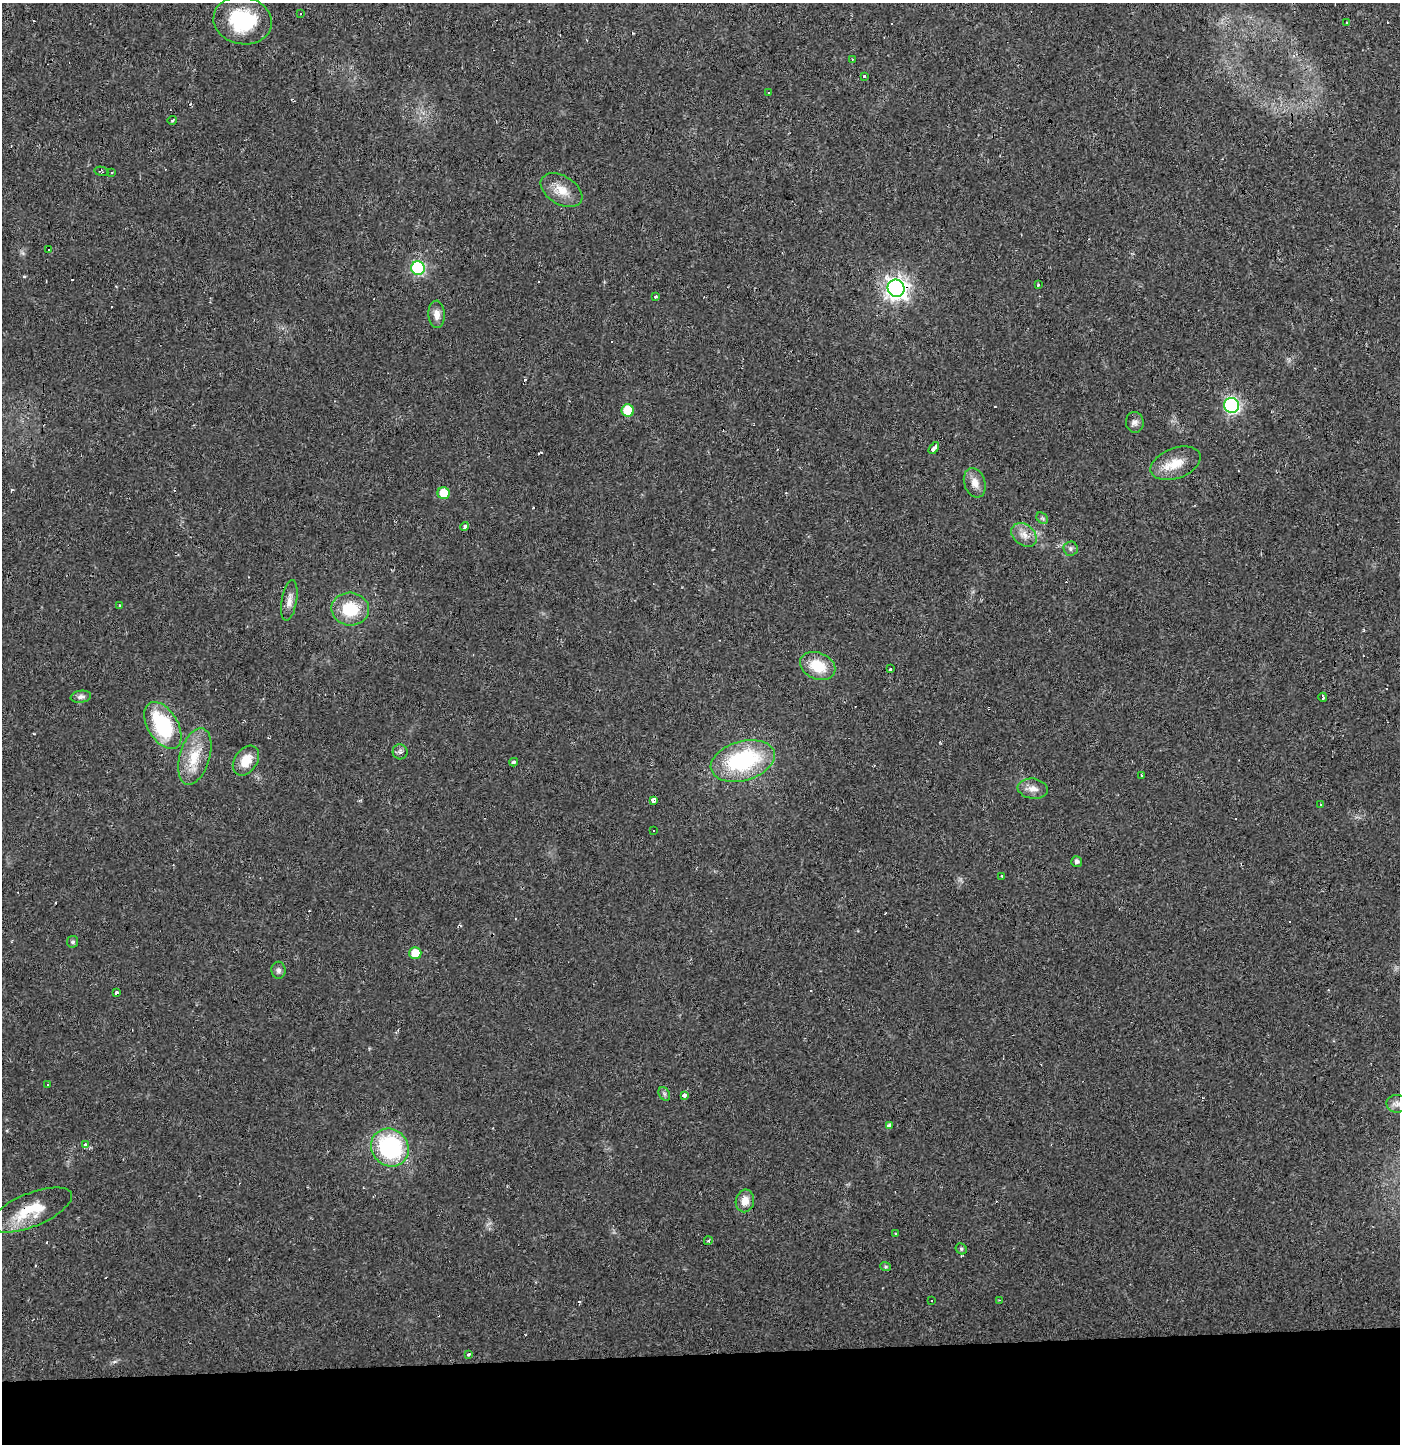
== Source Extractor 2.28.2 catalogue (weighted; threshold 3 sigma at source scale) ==
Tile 8 of 3 x 3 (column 2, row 3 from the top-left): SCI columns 1399-2796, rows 65-1506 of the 4199 x 4455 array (HDU 1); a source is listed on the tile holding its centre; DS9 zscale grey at full resolution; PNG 1402 x 1446 px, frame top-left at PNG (2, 3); each listed source drawn as its Kron ellipse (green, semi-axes under 4 px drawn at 4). Shown black and unused: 6% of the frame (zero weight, under 2 of 3 exposures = <1% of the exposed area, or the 3 px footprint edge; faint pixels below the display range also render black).
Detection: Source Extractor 2.28.2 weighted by HDU 2 'WHT'; one run over the whole footprint, this tile lists its part. Background 0.016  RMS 0.003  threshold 0.0134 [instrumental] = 3 sigma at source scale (4.5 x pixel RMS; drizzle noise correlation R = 1.50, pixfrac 1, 0.0396/0.0396 arcsec/px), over >= 5 px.
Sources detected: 88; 21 cosmic-ray / hot-pixel residue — neither listed nor drawn; the other 67 listed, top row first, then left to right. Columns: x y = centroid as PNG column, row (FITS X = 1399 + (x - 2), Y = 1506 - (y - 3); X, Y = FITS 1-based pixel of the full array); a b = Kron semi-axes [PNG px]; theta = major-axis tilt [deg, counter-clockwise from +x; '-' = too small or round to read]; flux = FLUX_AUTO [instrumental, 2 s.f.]
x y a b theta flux
300 13 3 2 - 0.39
243 20 29 23 -12 22
1346 23 3 3 - 1.7
852 59 3 2 - 0.2
864 76 3 3 - 0.88
768 93 3 3 - 1.4
172 120 4 3 - 0.3
101 171 7 4 -10 0.52
111 172 3 2 - 0.38
561 190 23 14 -32 5
49 249 3 3 - 2.5
418 268 7 6 - 43
1039 285 3 3 - 0.65
896 288 9 8 - 180
656 296 3 3 - 0.81
437 314 14 8 -88 2.4
1232 405 7 7 - 66
628 411 6 6 - 10
1135 422 10 9 - 1.3
934 448 7 3 54 2.6
1176 463 26 15 21 6.3
975 483 15 10 -71 2.8
444 493 6 6 - 6
1042 518 6 5 - 0.59
465 527 4 3 - 1.2
1024 535 14 10 -39 2.7
1070 549 7 7 - 0.82
289 600 20 7 80 2.2
119 606 3 3 - 1.3
350 609 19 16 -4 11
818 666 18 13 -23 8.4
891 669 3 3 - 0.39
81 697 10 6 8 1.2
1323 697 4 3 - 0.74
163 725 26 15 -59 25
400 752 7 7 - 0.83
195 756 29 15 73 8.5
246 761 16 11 55 5.5
743 761 33 19 16 33
514 762 4 3 - 0.57
1142 775 3 3 - 0.82
1033 789 15 10 -8 2.4
653 800 3 3 - 22
1320 804 3 3 - 2.1
653 830 2 2 - 0.26
1077 861 5 5 - 0.92
1002 876 3 2 - 0.37
73 942 6 5 - 0.62
415 953 6 6 - 5.2
278 970 8 7 - 0.93
117 993 3 3 - 2.2
47 1084 3 3 - 0.78
664 1094 7 5 -60 0.66
684 1095 4 3 - 1.8
1397 1104 11 9 -2 1.5
890 1126 3 3 - 1.6
85 1144 3 3 - 1.4
390 1148 20 18 -46 34
745 1201 11 9 79 3.2
31 1210 44 16 22 11
895 1233 4 3 - 0.31
708 1241 4 3 - 0.36
961 1249 6 5 - 0.52
886 1266 5 4 - 0.48
999 1300 3 3 - 0.27
932 1301 3 3 - 0.62
468 1354 4 3 - 0.46
Overlapping masked pixels (flux is a lower limit): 3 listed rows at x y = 896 288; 465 527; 31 1210